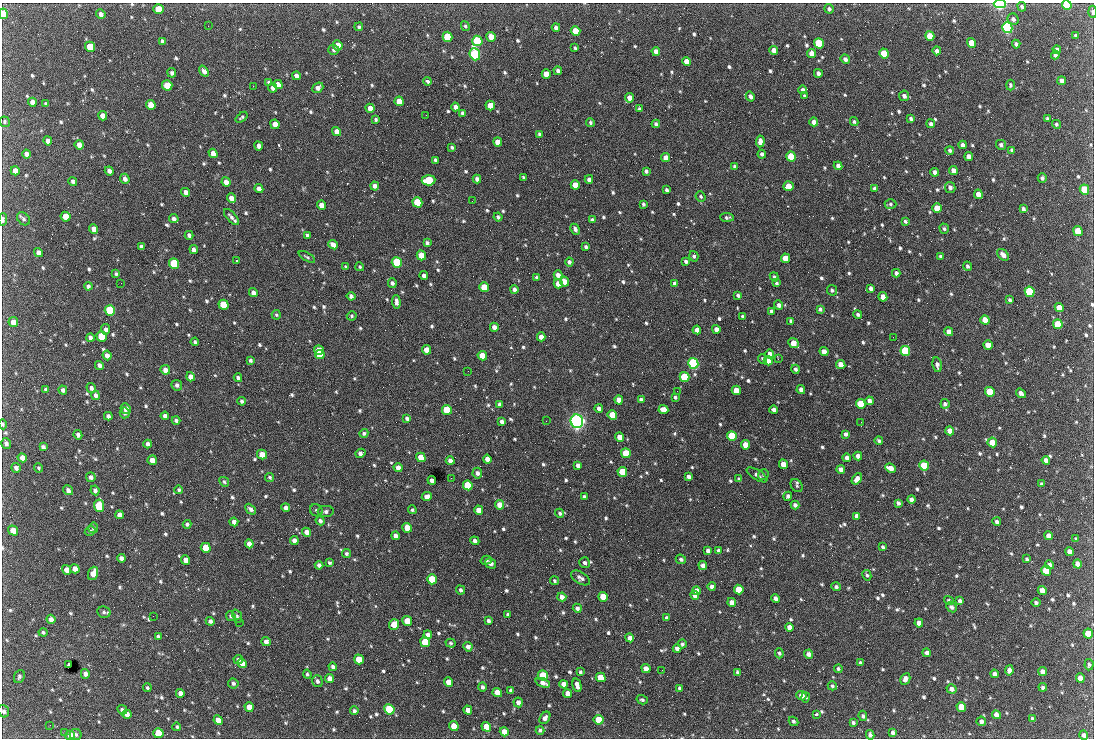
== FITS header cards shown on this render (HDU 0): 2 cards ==
NAXIS1  =                 1092 /fastest changing axis
NAXIS2  =                  736 /next to fastest changing axis

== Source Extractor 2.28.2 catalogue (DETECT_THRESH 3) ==
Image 1092 x 736 px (HDU 0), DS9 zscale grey, 1 PNG px = 1 image px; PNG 1096 x 740 px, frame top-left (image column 1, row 736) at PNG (2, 3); each listed source drawn as its Kron ellipse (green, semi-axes under 4 px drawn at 4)
Background 2030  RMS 41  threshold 124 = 3 sigma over >= 5 px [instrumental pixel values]
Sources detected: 870; of the 870, the 500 brightest by FLUX_AUTO listed and drawn (370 fainter detections omitted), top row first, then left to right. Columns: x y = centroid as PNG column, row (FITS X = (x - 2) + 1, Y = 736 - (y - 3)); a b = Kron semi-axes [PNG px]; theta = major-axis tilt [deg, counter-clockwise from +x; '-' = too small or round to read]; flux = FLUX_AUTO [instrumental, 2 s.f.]
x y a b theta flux
1000 4 6 4 0 4.8e+05
1067 5 5 4 - 1.4e+05
1022 7 5 4 - 6.2e+03
158 9 5 5 - 4.7e+04
829 9 5 4 - 6.5e+03
1092 12 6 3 -88 5.8e+03
3 14 5 4 - 6.5e+04
101 14 5 4 - 1.0e+04
1013 19 6 5 - 9.7e+03
208 26 2 2 - 4.9e+03
465 26 5 4 - 5.3e+03
359 27 4 4 - 5.0e+03
556 27 4 4 - 9.4e+03
1007 28 5 5 - 6.9e+05
575 31 5 4 - 5.7e+04
930 36 5 4 - 5.4e+04
1076 36 4 3 - 5.9e+03
447 37 5 4 - 1.5e+05
491 37 5 4 - 3.6e+04
162 41 4 3 - 5.9e+03
477 41 5 5 - 2.6e+05
819 43 5 5 - 1.9e+05
972 43 5 4 - 5.4e+04
1016 44 4 3 - 6.0e+03
338 45 5 5 - 4.4e+04
90 47 5 5 - 7.4e+04
575 48 3 3 - 4.7e+03
334 50 5 5 - 5.8e+03
774 50 4 4 - 1.9e+04
1057 50 4 4 - 1.1e+04
656 51 4 4 - 1.5e+04
937 51 4 4 - 9.6e+03
884 53 5 4 - 8.7e+04
475 54 6 5 - 5.3e+05
812 54 4 4 - 2.5e+04
1055 55 4 4 - 8.7e+03
845 59 5 4 - 1.0e+04
687 61 4 4 - 3.0e+04
204 71 6 4 -52 1.1e+04
558 71 4 4 - 8.3e+03
172 73 5 4 - 7.7e+03
818 73 4 4 - 1.0e+04
546 74 5 4 - 3.9e+04
296 76 4 4 - 1.1e+04
428 81 4 3 - 1.4e+04
1062 81 4 4 - 1.2e+04
268 82 4 4 - 4.8e+03
278 84 5 4 - 1.9e+04
167 85 5 5 - 5.9e+04
1010 85 5 4 - 4.7e+03
253 86 2 2 - 1.9e+04
273 88 5 4 - 1.2e+04
318 88 6 4 40 1.4e+04
803 90 4 3 - 8.4e+03
804 95 3 3 - 1.1e+04
750 96 5 4 - 1.0e+04
904 96 5 5 - 8.8e+03
630 98 5 4 - 2.8e+04
399 101 5 4 - 4.8e+04
32 102 4 4 - 1.4e+04
46 104 4 3 - 5.3e+03
151 105 5 4 - 3.8e+04
490 106 5 4 - 3.3e+04
455 107 4 4 - 1.1e+04
370 108 5 4 - 2.5e+04
639 109 4 3 - 6.4e+03
463 113 4 4 - 1.1e+04
426 115 2 2 - 5.8e+03
102 116 5 4 - 2.1e+04
242 117 7 4 38 5.0e+03
911 118 4 3 - 5.9e+03
376 119 3 3 - 4.7e+03
1047 119 4 4 - 4.7e+03
5 122 5 5 - 5.3e+03
590 122 4 4 - 5.0e+03
814 122 4 4 - 1.5e+04
854 122 4 4 - 5.0e+03
275 124 5 4 - 2.5e+04
656 124 4 4 - 7.2e+03
931 124 4 4 - 8.3e+03
1056 124 5 4 - 4.9e+03
337 132 5 4 - 2.2e+04
539 134 4 4 - 4.9e+03
48 141 4 4 - 1.5e+04
760 141 6 4 85 1.5e+04
498 142 5 4 - 2.7e+04
79 145 5 4 - 1.7e+04
963 145 4 4 - 9.4e+03
1001 145 5 4 - 6.7e+03
259 146 4 4 - 1.2e+04
452 147 4 3 - 5.5e+03
950 150 4 4 - 6.7e+03
1012 150 4 4 - 6.7e+03
213 153 5 4 - 2.0e+04
26 154 4 4 - 1.1e+04
762 154 4 4 - 7.8e+03
969 156 4 4 - 1.3e+04
791 157 5 4 - 1.4e+05
666 158 4 4 - 1.8e+04
435 160 4 3 - 5.4e+03
838 166 4 4 - 1.3e+04
734 167 4 3 - 5.6e+03
15 171 5 4 - 1.8e+04
109 171 5 4 - 1.1e+04
646 171 4 4 - 7.1e+03
953 171 4 4 - 2.3e+04
935 172 4 4 - 1.0e+04
523 177 4 3 - 4.6e+03
1042 178 5 4 - 6.6e+03
125 179 5 4 - 1.2e+04
477 179 4 4 - 1.0e+04
589 179 4 4 - 1.0e+04
429 180 7 5 5 1.5e+05
73 181 4 4 - 7.8e+03
226 182 5 4 - 1.8e+04
575 185 5 4 - 3.1e+04
375 186 4 4 - 1.1e+04
788 186 5 4 - 3.4e+04
950 187 5 5 - 8.9e+03
874 188 4 3 - 6.4e+03
259 189 4 4 - 1.7e+04
1084 189 5 4 - 9.6e+04
666 190 4 3 - 5.6e+03
186 192 5 4 - 1.6e+04
978 194 4 4 - 2.4e+04
701 197 5 4 - 5.5e+03
231 198 5 4 - 2.0e+04
472 201 3 2 - 6.1e+03
417 202 5 4 - 1.4e+05
643 204 4 3 - 5.4e+03
890 204 6 4 -1 4.9e+03
322 205 5 4 - 2.3e+04
937 208 5 4 - 5.3e+04
1023 209 4 3 - 7.6e+03
65 217 5 4 - 3.1e+04
231 217 10 4 -47 1.1e+04
498 217 4 3 - 5.6e+03
727 217 7 4 -4 5.8e+03
3 219 6 3 86 8.3e+03
23 219 7 5 -42 7.0e+03
174 219 5 4 - 9.3e+03
592 220 4 3 - 7.2e+03
905 221 4 3 - 5.0e+03
94 229 5 4 - 1.8e+04
575 229 6 4 -63 8.3e+03
944 229 5 4 - 5.5e+03
1078 231 5 4 - 7.3e+04
189 235 4 3 - 7.9e+03
307 235 4 3 - 5.5e+03
427 243 4 3 - 6.6e+03
333 245 5 4 - 2.0e+04
141 247 4 4 - 9.2e+03
586 247 4 3 - 5.8e+03
194 250 4 4 - 1.2e+04
38 253 5 4 - 1.5e+04
421 255 5 4 - 5.4e+04
1003 255 7 4 -44 1.5e+04
694 256 5 4 - 6.8e+03
940 256 3 3 - 4.6e+03
307 257 9 3 -31 4.7e+03
785 258 4 4 - 3.9e+04
236 261 3 2 - 1.1e+05
686 261 4 3 - 7.7e+03
569 262 4 4 - 8.3e+03
397 263 5 5 - 2.4e+05
174 264 5 5 - 2.0e+05
967 266 4 4 - 6.0e+03
346 267 4 3 - 5.0e+03
360 267 4 4 - 4.9e+03
896 273 4 4 - 9.1e+03
116 274 4 3 - 5.2e+03
558 275 4 4 - 1.5e+04
424 276 4 4 - 1.1e+04
537 277 4 3 - 5.9e+03
774 277 5 4 - 6.0e+03
565 282 5 4 - 2.6e+04
121 283 2 2 - 8.6e+03
392 283 5 4 - 7.6e+03
675 283 4 4 - 9.3e+03
776 283 4 3 - 5.7e+03
558 284 4 4 - 2.4e+04
88 286 4 4 - 7.1e+03
484 287 5 4 - 7.9e+04
871 288 4 4 - 9.6e+03
514 289 4 4 - 8.5e+03
832 290 5 4 - 5.6e+03
1030 292 5 5 - 2.4e+05
253 293 4 4 - 1.1e+04
738 295 4 3 - 6.6e+03
351 296 4 3 - 8.4e+03
883 297 4 4 - 2.6e+04
1010 300 4 3 - 5.3e+03
396 302 7 3 -86 1.1e+04
224 305 5 5 - 8.5e+04
779 305 5 4 - 1.0e+04
1059 308 5 4 - 4.0e+04
820 309 4 4 - 6.2e+03
110 310 5 5 - 2.9e+05
772 311 4 3 - 7.3e+03
858 314 4 4 - 6.3e+03
276 315 5 4 - 4.8e+03
352 316 5 4 - 4.7e+03
743 316 4 3 - 5.4e+03
985 320 5 4 - 3.3e+04
791 321 4 3 - 5.8e+03
13 322 5 4 - 2.6e+04
1058 324 5 5 - 8.8e+04
494 327 4 4 - 1.6e+04
106 329 5 4 - 8.1e+03
716 329 4 4 - 1.5e+04
697 330 4 4 - 1.5e+04
949 332 4 4 - 2.2e+04
102 336 5 5 - 1.0e+05
541 337 4 4 - 1.8e+04
893 337 2 2 - 1.5e+04
90 338 4 4 - 9.3e+03
195 342 4 3 - 4.9e+03
793 343 6 4 -45 3.3e+04
988 345 5 4 - 3.4e+04
319 350 5 4 - 6.5e+04
427 350 5 4 - 3.6e+04
905 351 5 4 - 2.6e+05
824 352 5 4 - 2.3e+04
770 354 4 4 - 1.3e+04
107 355 5 4 - 1.4e+04
320 355 5 4 - 7.0e+04
482 356 5 4 - 4.3e+04
763 359 5 3 - 6.1e+03
778 359 2 2 - 1.2e+04
250 360 4 3 - 6.2e+03
768 361 5 4 - 2.5e+04
693 363 5 5 - 6.0e+05
99 365 5 4 - 1.0e+04
841 365 5 4 - 3.2e+04
937 365 7 4 -78 1.1e+04
796 369 4 3 - 7.2e+03
165 370 5 4 - 1.7e+04
468 371 2 2 - 5.6e+03
191 377 4 4 - 1.9e+04
684 377 5 4 - 1.6e+05
238 378 4 3 - 6.8e+03
177 385 5 5 - 7.9e+03
91 388 5 4 - 8.7e+03
46 390 4 4 - 5.7e+03
63 390 4 4 - 7.9e+03
736 390 4 4 - 3.5e+04
801 390 4 4 - 1.1e+04
677 391 2 2 - 5.8e+03
990 392 5 4 - 9.2e+04
1021 393 5 4 - 1.1e+04
96 395 4 4 - 8.3e+03
675 397 4 3 - 5.5e+03
619 400 4 4 - 2.2e+04
641 400 4 3 - 7.1e+03
242 401 4 3 - 7.1e+03
869 401 4 4 - 1.1e+04
500 404 4 3 - 1.0e+04
861 404 5 4 - 9.1e+04
945 404 5 4 - 7.2e+03
599 408 4 4 - 8.8e+03
126 409 6 5 - 1.3e+04
447 410 5 4 - 1.2e+05
663 410 5 4 - 3.1e+04
774 410 4 4 - 8.8e+03
125 413 5 5 - 5.8e+03
612 415 5 4 - 1.0e+05
108 416 4 4 - 9.3e+03
165 416 4 4 - 1.2e+04
407 418 4 4 - 6.7e+03
176 420 4 3 - 7.2e+03
546 421 2 2 - 6.5e+03
577 421 7 6 - 1.4e+06
501 422 4 3 - 8.1e+03
861 422 2 2 - 7.2e+03
3 424 5 3 - 4.6e+03
950 431 4 4 - 2.0e+04
364 433 4 4 - 5.6e+03
846 434 4 3 - 7.9e+03
78 435 5 3 - 9.4e+03
732 436 5 4 - 1.5e+05
620 437 4 4 - 2.8e+04
879 441 4 3 - 6.2e+03
992 442 5 4 - 4.2e+04
6 443 5 4 - 8.6e+03
148 444 4 4 - 9.1e+03
745 445 4 4 - 3.4e+04
43 447 4 4 - 7.5e+03
360 453 5 4 - 1.2e+04
626 453 5 4 - 1.2e+05
262 455 5 4 - 4.2e+04
858 456 4 4 - 1.5e+04
421 457 5 4 - 5.6e+04
22 458 5 4 - 1.9e+04
847 458 4 4 - 1.2e+04
487 459 4 4 - 1.9e+04
152 460 5 4 - 2.5e+04
1046 460 4 4 - 1.4e+04
450 461 4 4 - 1.2e+04
783 464 5 4 - 2.9e+04
578 465 4 4 - 9.9e+03
924 466 5 4 - 1.5e+05
16 468 5 4 - 1.0e+04
39 468 4 3 - 4.6e+03
398 468 4 4 - 1.8e+04
890 468 6 4 -26 2.3e+04
841 469 4 4 - 1.3e+04
622 472 5 4 - 8.8e+04
477 473 5 5 - 1.1e+04
757 475 11 5 -31 8.9e+03
763 475 5 5 - 5.0e+03
91 477 5 4 - 1.0e+04
270 477 4 4 - 5.4e+03
689 477 4 4 - 1.0e+04
451 478 3 2 - 5.4e+03
739 479 4 3 - 4.7e+03
857 479 6 4 55 1.7e+04
432 480 4 4 - 1.1e+04
224 482 5 4 - 4.6e+03
1041 484 4 3 - 5.2e+03
468 485 5 5 - 1.7e+05
797 486 7 5 -56 4.8e+03
68 490 5 4 - 9.9e+03
95 490 5 4 - 8.8e+03
179 490 4 4 - 4.9e+03
788 496 5 4 - 8.8e+03
427 497 5 4 - 1.6e+04
584 497 4 3 - 6.9e+03
912 499 4 4 - 9.6e+03
898 503 4 3 - 7.0e+03
499 505 5 4 - 3.0e+04
795 505 4 4 - 9.1e+03
99 506 6 5 - 1.6e+05
286 508 4 4 - 1.2e+04
251 509 6 4 -44 8.3e+03
316 510 6 5 - 6.2e+03
412 510 4 4 - 4.8e+03
479 510 4 4 - 2.9e+04
326 512 8 5 3 9.2e+03
560 513 5 4 - 5.6e+03
119 515 4 4 - 1.4e+04
857 516 4 4 - 1.2e+04
320 521 5 4 - 7.8e+03
234 522 4 4 - 1.1e+04
997 522 4 4 - 7.5e+03
187 524 4 4 - 6.2e+03
93 528 5 5 - 6.2e+03
407 528 5 4 - 4.6e+04
13 530 5 4 - 4.2e+04
90 531 5 4 - 5.3e+03
307 532 4 4 - 1.9e+04
395 536 4 4 - 1.2e+04
1048 536 4 4 - 1.6e+04
1076 539 4 3 - 4.7e+03
294 540 4 4 - 1.5e+04
475 541 4 4 - 9.0e+03
249 544 4 4 - 1.7e+04
883 547 4 3 - 5.8e+03
206 548 5 5 - 8.2e+04
718 550 3 3 - 1.5e+04
708 551 4 4 - 9.1e+03
1069 552 4 4 - 2.1e+04
346 554 4 4 - 5.6e+03
121 558 4 4 - 9.7e+03
681 559 5 4 - 6.9e+03
1027 559 4 3 - 4.6e+03
186 560 5 4 - 2.2e+04
486 560 5 4 - 5.3e+03
329 563 4 3 - 4.6e+03
490 563 6 5 - 1.2e+04
585 563 5 5 - 8.3e+03
1077 564 4 4 - 1.7e+04
319 565 4 4 - 9.7e+03
703 565 4 4 - 1.3e+04
1049 565 4 4 - 1.0e+04
75 569 5 4 - 2.3e+04
67 570 5 4 - 2.6e+04
1046 571 5 5 - 1.2e+05
93 573 7 5 69 2.9e+04
867 575 5 4 - 5.1e+03
581 578 10 6 -32 1.0e+04
432 579 5 4 - 1.2e+05
554 581 4 3 - 4.8e+03
712 587 4 4 - 9.7e+03
836 587 5 4 - 6.0e+03
460 590 5 4 - 6.4e+03
739 590 5 4 - 6.2e+04
1042 590 4 4 - 2.3e+04
696 591 4 4 - 1.7e+04
695 595 4 4 - 2.0e+04
562 597 4 4 - 1.3e+04
603 597 5 4 - 7.3e+04
776 598 4 4 - 1.1e+04
949 601 5 4 - 6.8e+03
960 601 4 3 - 8.2e+03
732 602 4 4 - 2.2e+04
1036 603 4 3 - 5.8e+03
951 607 6 4 -45 7.6e+03
577 608 4 4 - 8.4e+03
104 612 7 5 -10 7.2e+03
508 614 4 3 - 5.9e+03
153 616 2 2 - 9.9e+03
231 616 5 4 - 6.4e+03
237 616 7 4 -66 5.2e+03
666 618 4 3 - 5.9e+03
51 619 5 4 - 1.3e+04
210 621 4 4 - 8.5e+03
407 621 5 4 - 5.7e+04
488 621 4 3 - 6.8e+03
240 622 2 2 - 4.8e+03
919 623 4 4 - 1.9e+04
394 625 5 5 - 5.2e+04
790 627 4 4 - 1.9e+04
43 632 4 4 - 5.1e+03
1088 633 5 4 - 4.6e+04
428 635 4 4 - 9.5e+03
158 637 4 4 - 8.3e+03
630 638 4 4 - 1.8e+04
266 642 5 4 - 1.1e+04
425 642 5 4 - 9.3e+04
451 643 5 4 - 4.7e+03
682 644 4 4 - 5.8e+03
468 647 5 4 - 1.2e+04
677 649 4 4 - 1.1e+04
779 653 5 4 - 5.2e+03
927 653 4 4 - 1.2e+04
809 654 5 4 - 1.1e+04
238 659 5 4 - 6.0e+03
359 659 5 4 - 8.1e+04
242 663 5 4 - 2.0e+04
860 663 4 3 - 6.2e+03
69 665 3 3 - 6.0e+03
1089 665 6 4 85 5.2e+03
333 667 4 3 - 8.1e+03
646 669 5 4 - 2.3e+04
838 669 4 4 - 5.1e+03
662 670 2 2 - 6.0e+03
1009 670 5 4 - 1.1e+04
1043 671 4 4 - 1.4e+04
580 672 4 4 - 5.0e+03
737 672 4 3 - 4.9e+03
85 674 5 4 - 1.0e+04
307 674 4 4 - 4.9e+03
994 674 4 4 - 9.6e+03
543 675 5 5 - 1.0e+05
19 677 7 5 66 5.8e+03
601 677 5 4 - 5.6e+04
330 678 4 4 - 1.8e+04
1080 678 5 4 - 2.7e+04
905 679 6 5 - 1.2e+04
317 681 6 5 - 8.2e+03
448 682 5 4 - 2.9e+04
233 683 5 5 - 5.8e+03
543 683 7 4 -22 1.4e+04
564 684 4 4 - 2.0e+04
577 685 7 4 -76 1.4e+04
832 686 5 4 - 5.4e+03
482 687 5 4 - 6.5e+03
1043 687 4 3 - 7.0e+03
147 688 4 4 - 4.7e+03
680 688 4 3 - 7.1e+03
952 689 5 4 - 1.3e+04
511 690 4 3 - 5.2e+03
497 692 5 4 - 4.1e+04
180 693 4 4 - 1.3e+04
567 693 4 4 - 2.0e+04
801 696 5 4 - 1.7e+04
805 697 5 4 - 5.1e+03
642 700 6 4 -15 5.5e+03
518 702 5 4 - 1.3e+04
249 707 5 4 - 3.6e+04
961 707 5 4 - 7.2e+04
389 709 5 5 - 2.9e+05
122 710 5 4 - 6.9e+03
468 710 4 4 - 1.9e+04
4 711 6 5 - 8.3e+03
354 711 4 4 - 6.9e+03
127 714 5 4 - 1.3e+04
816 714 4 3 - 9.2e+03
996 715 4 4 - 1.6e+04
863 716 5 4 - 5.7e+03
545 718 7 5 56 1.1e+04
1032 719 3 3 - 5.1e+03
218 720 5 4 - 2.7e+04
599 720 5 4 - 8.3e+04
793 721 5 4 - 5.6e+03
981 721 4 4 - 9.6e+03
853 723 3 3 - 6.1e+03
50 725 3 2 - 5.0e+03
454 726 5 4 - 4.6e+04
177 727 4 3 - 4.6e+03
486 727 5 4 - 4.1e+04
540 730 4 4 - 5.7e+03
65 732 2 2 - 1.1e+04
504 732 5 4 - 2.7e+04
893 732 4 4 - 7.4e+03
158 733 5 5 - 8.8e+04
76 734 6 5 - 6.5e+03
70 735 5 4 - 2.4e+04
870 735 5 4 - 7.7e+03
1084 735 5 4 - 9.6e+03
At the frame edge (FLAGS 8, measured only in part): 8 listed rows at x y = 1000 4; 1067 5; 1092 12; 3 14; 3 219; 3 424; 4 711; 70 735
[370 fainter detections neither listed nor drawn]